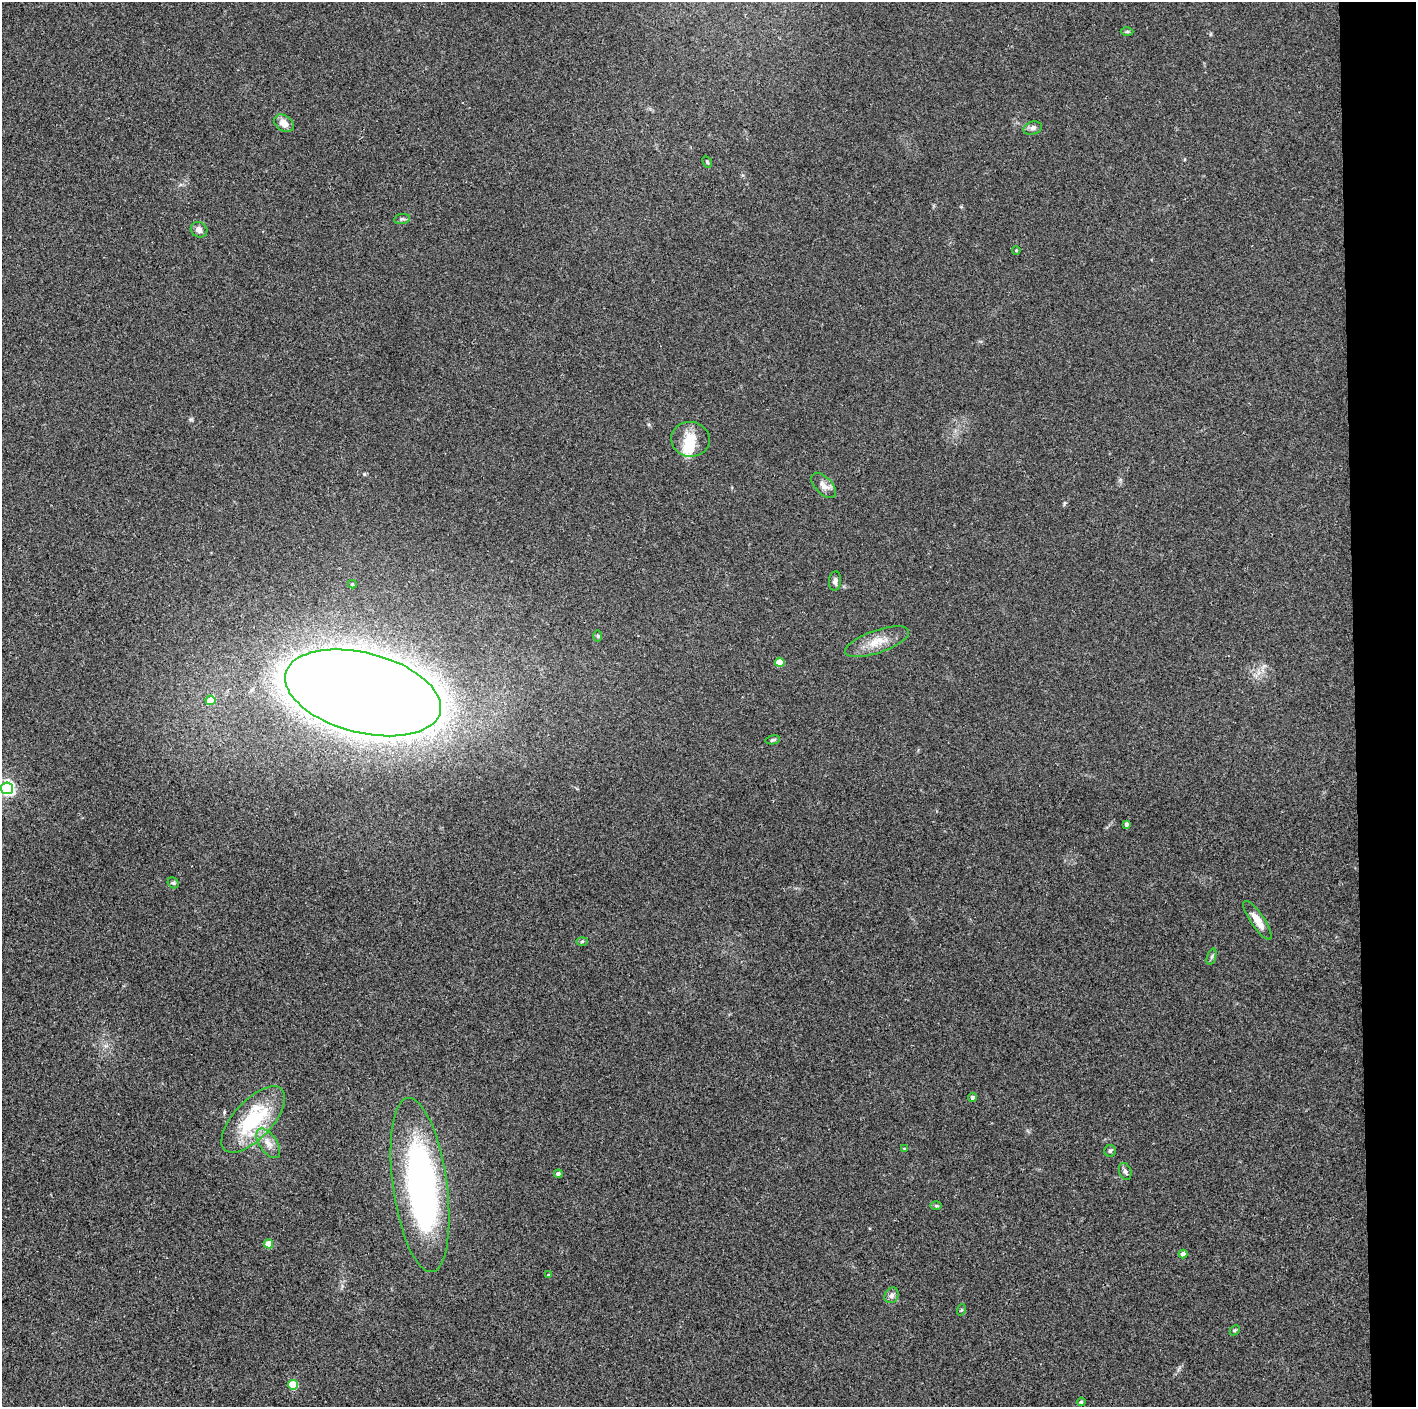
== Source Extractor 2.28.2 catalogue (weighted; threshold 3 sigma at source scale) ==
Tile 6 of 3 x 3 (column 3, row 2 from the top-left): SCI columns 2829-4242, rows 1407-2811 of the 4242 x 4218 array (HDU 1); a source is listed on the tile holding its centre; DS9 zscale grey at full resolution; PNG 1418 x 1409 px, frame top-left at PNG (2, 2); each listed source drawn as its Kron ellipse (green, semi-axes under 4 px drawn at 4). Shown black and unused: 4% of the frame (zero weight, under 2 of 3 exposures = <1% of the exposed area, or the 3 px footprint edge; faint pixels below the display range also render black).
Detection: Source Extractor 2.28.2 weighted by HDU 2 'WHT'; one run over the whole footprint, this tile lists its part. Background 0.077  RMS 0.0093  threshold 0.0418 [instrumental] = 3 sigma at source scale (4.5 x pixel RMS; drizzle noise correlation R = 1.50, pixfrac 1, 0.05/0.05 arcsec/px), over >= 5 px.
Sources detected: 43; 3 inside a brighter object's white glare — neither listed nor drawn; the other 40 listed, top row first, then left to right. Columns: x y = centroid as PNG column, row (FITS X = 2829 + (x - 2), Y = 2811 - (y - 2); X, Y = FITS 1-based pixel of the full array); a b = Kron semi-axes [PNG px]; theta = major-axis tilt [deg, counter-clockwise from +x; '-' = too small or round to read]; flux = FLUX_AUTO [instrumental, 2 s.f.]
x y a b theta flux
1127 32 6 4 1 1.3
284 123 11 7 -36 7.4
1033 128 9 6 16 3.1
707 162 6 4 -64 1.2
402 219 8 5 8 1.7
199 230 8 7 - 4.9
1016 250 4 3 - 1.1
690 439 19 17 -9 17
824 485 15 8 -47 6.3
835 581 10 6 83 2.9
352 584 4 4 - 1.2
598 636 6 4 -90 1
877 642 33 11 19 17
780 662 5 4 - 19
363 693 80 40 -14 5000
210 700 5 4 - 18
773 740 7 4 10 1.8
7 788 6 6 - 230
1126 824 4 3 - 2.1
173 883 6 5 - 1.3
1257 920 23 7 -56 11
582 941 6 4 2 1.2
1212 957 8 4 71 1.7
972 1097 4 4 - 2.5
253 1119 42 19 47 70
268 1143 17 8 -56 8.7
904 1148 4 3 - 0.64
1110 1151 6 5 - 1.6
1125 1171 9 6 -72 2.9
558 1174 4 4 - 2.4
420 1185 88 27 -82 330
936 1206 6 4 0 1.3
269 1244 4 4 - 18
1183 1254 4 4 - 4.8
549 1275 4 4 - 1.3
892 1295 8 6 63 3.3
961 1310 6 3 71 0.93
1235 1330 6 4 44 1.2
293 1385 5 4 - 35
1081 1402 4 3 - 0.96
Isophote crosses this tile's border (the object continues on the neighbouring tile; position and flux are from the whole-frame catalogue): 1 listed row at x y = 7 788